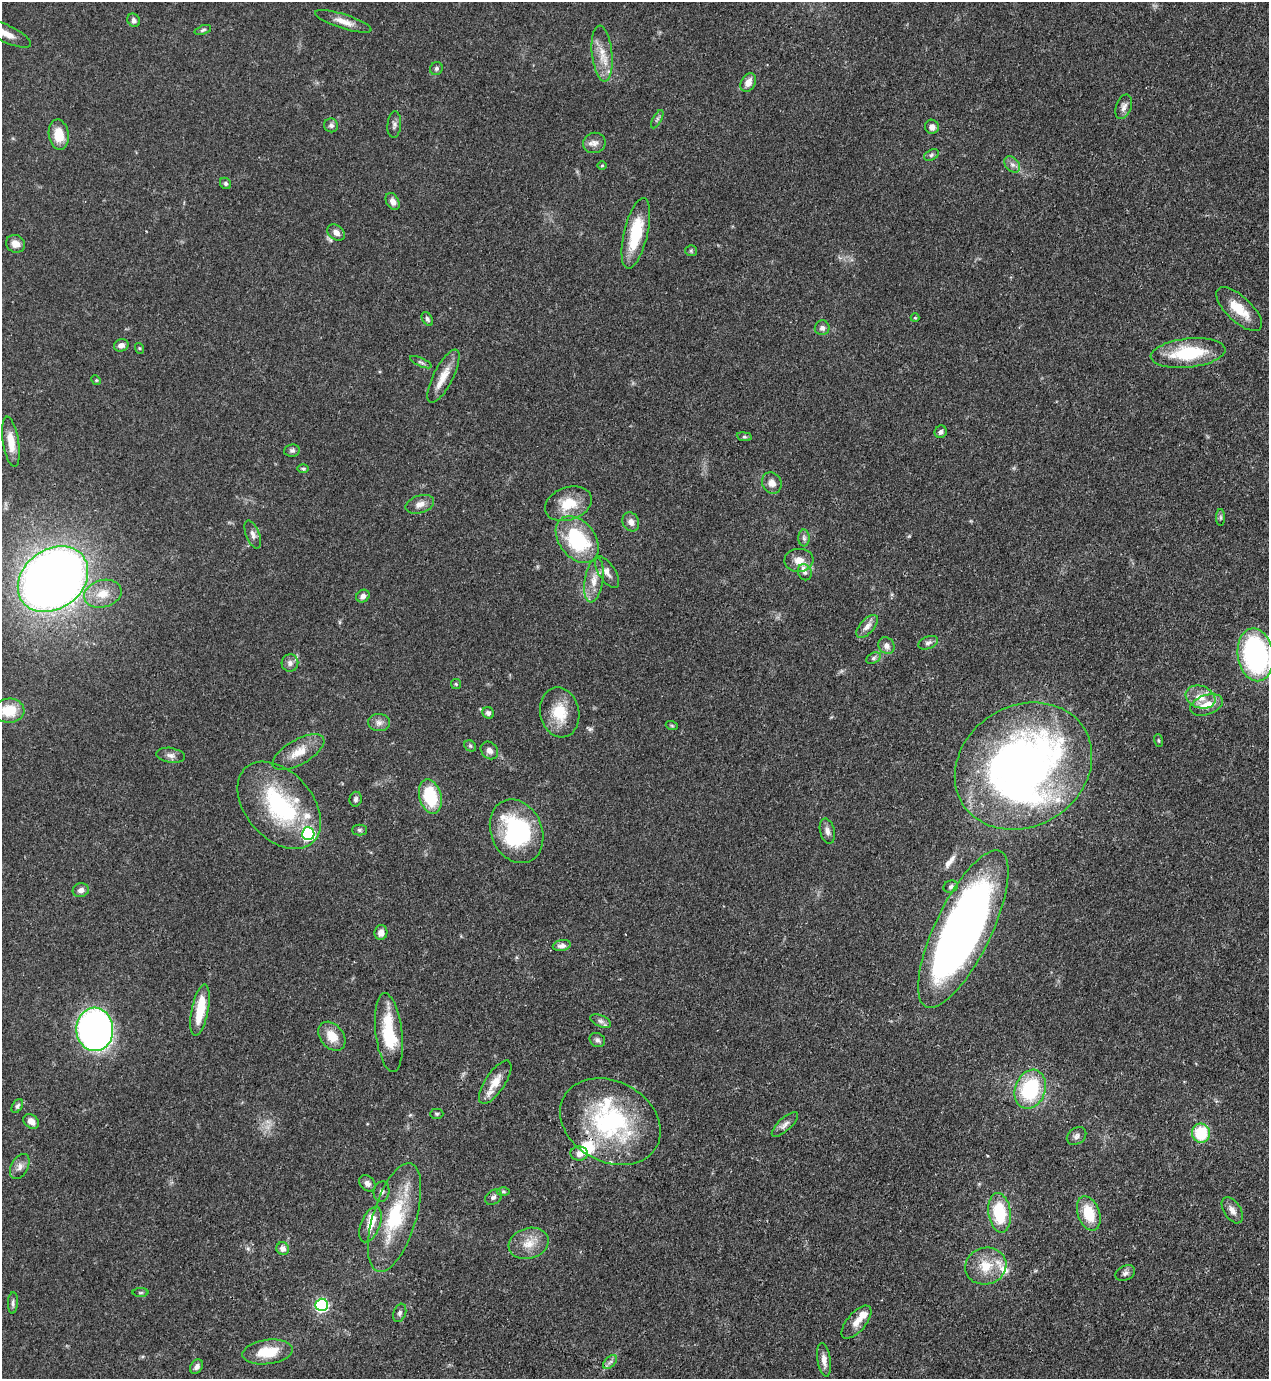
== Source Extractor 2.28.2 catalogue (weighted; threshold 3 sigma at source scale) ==
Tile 6 of 4 x 4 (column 2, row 2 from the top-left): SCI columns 1490-2756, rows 2793-4169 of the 5646 x 5587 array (HDU 1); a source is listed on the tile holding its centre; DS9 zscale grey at full resolution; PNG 1271 x 1381 px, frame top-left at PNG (2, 2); each listed source drawn as its Kron ellipse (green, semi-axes under 4 px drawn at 4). Shown black and unused: <1% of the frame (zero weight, under 3 of 4 exposures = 7% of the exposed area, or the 3 px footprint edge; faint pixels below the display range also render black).
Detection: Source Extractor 2.28.2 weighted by HDU 2 'WHT'; one run over the whole footprint, this tile lists its part. Background 0.071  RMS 0.0036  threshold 0.0161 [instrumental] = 3 sigma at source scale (4.5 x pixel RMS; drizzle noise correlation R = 1.50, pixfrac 1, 0.05/0.05 arcsec/px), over >= 5 px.
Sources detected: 138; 2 inside a brighter object's white glare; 1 long thin detection or spike segment (spike, bleed or trail) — neither listed nor drawn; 11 inside a brighter listed object's ellipse — not listed separately; the other 124 listed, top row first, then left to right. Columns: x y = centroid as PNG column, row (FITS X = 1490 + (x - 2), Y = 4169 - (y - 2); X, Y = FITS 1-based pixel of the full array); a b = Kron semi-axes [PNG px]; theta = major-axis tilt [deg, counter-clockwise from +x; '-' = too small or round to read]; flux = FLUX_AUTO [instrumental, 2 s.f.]
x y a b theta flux
134 20 7 6 - 1.2
343 21 29 7 -18 3.9
203 30 9 4 19 0.72
6 34 27 8 -25 4.4
602 53 28 10 -84 6.3
436 69 7 6 - 0.89
748 82 10 7 61 3
1124 107 13 7 71 1.7
657 119 10 4 61 0.77
331 125 7 7 - 1.1
394 125 13 6 85 1.3
932 127 7 7 - 2
59 135 15 10 -82 6.8
594 143 11 10 - 2.1
931 155 8 5 28 0.83
1012 165 9 6 -47 1.5
602 166 5 3 - 0.39
226 183 6 5 - 0.73
393 201 9 6 -60 2
336 233 10 7 -38 1.9
636 233 36 12 77 16
15 244 10 8 -29 2.7
691 251 5 5 - 0.57
1239 309 29 12 -44 8.3
915 318 4 4 - 0.32
427 319 7 5 -59 0.79
822 328 7 7 - 1.6
121 345 7 6 - 1.6
139 348 5 3 - 0.35
1188 353 37 14 6 21
421 362 11 4 -24 0.88
443 376 29 10 63 5.6
96 380 5 4 - 0.39
941 432 6 6 - 1.2
744 437 7 4 -8 0.61
11 442 25 8 -81 5.2
292 450 8 6 9 0.9
303 469 6 4 -1 0.56
772 483 11 9 -65 2.4
420 504 15 8 18 2.6
568 504 24 16 20 9.2
1221 517 8 4 -90 0.63
631 522 10 8 -65 1.9
253 534 15 6 -69 1.8
804 538 8 6 -89 1
577 540 26 18 -52 29
799 560 14 11 4 3.7
607 572 18 8 -57 2.6
805 572 8 7 - 1.3
53 579 38 29 37 400
594 580 22 9 81 4.7
103 594 19 13 16 6.1
363 596 7 6 - 1.6
867 626 14 7 48 2.4
928 643 10 6 21 1.2
886 646 9 7 -49 1.9
1255 655 26 17 -81 67
873 658 7 5 27 0.9
290 663 8 8 - 1.5
456 684 5 5 - 0.51
1201 697 15 11 -21 4.8
1206 705 17 9 19 5.2
9 711 15 12 2 10
560 712 25 19 -78 11
488 713 6 5 - 0.96
379 723 11 8 -1 1.9
672 726 6 4 -19 0.47
1159 740 6 4 -70 0.49
470 746 6 5 - 0.62
489 750 9 8 - 1.8
298 752 29 12 30 6.5
170 755 14 7 -9 1.8
1023 766 72 60 32 220
430 796 17 11 -75 18
356 799 7 6 - 1
279 805 50 33 -48 42
359 830 7 5 0 0.74
517 831 33 25 -66 40
827 831 13 7 -76 1.8
308 834 6 6 - 49
951 887 7 6 - 0.87
81 890 8 7 - 1.7
963 929 86 28 64 290
381 933 7 6 - 2.4
562 945 9 5 10 1.4
200 1010 26 8 79 10
601 1021 11 5 -25 1.3
95 1029 22 18 -87 160
389 1033 39 13 -83 17
332 1036 16 11 -51 5.6
597 1040 8 6 -32 1.1
495 1082 25 10 56 5.5
1030 1089 20 15 69 28
17 1106 7 5 57 0.85
437 1114 6 5 - 0.58
31 1121 8 6 -39 2.2
610 1122 53 40 -29 51
785 1124 17 6 42 1.9
1201 1133 9 9 - 15
1077 1136 10 8 35 1.4
579 1154 8 7 - 2.1
20 1167 13 8 61 2.2
367 1183 9 7 -45 1.5
503 1191 6 4 0 0.61
382 1192 10 7 79 1.3
493 1197 9 7 39 1.2
1232 1210 14 8 -57 2.4
1000 1213 20 11 -83 17
1089 1213 18 11 -70 11
395 1217 57 21 73 26
370 1225 19 9 67 4.2
529 1243 20 15 16 6.1
283 1248 6 6 - 1.9
986 1266 21 18 17 9.1
1125 1273 10 7 25 1.3
141 1293 8 4 0 0.54
13 1303 10 5 87 1.1
322 1305 6 6 - 59
400 1313 9 6 69 1.1
856 1322 20 9 50 3.9
268 1352 25 12 8 10
824 1360 17 6 -82 2.6
610 1362 8 5 44 1.1
197 1367 8 5 53 1.3
Overlapping masked pixels (flux is a lower limit): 3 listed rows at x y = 560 712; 389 1033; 610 1122
Isophote crosses this tile's border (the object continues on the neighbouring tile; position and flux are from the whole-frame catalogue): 2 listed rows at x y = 6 34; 1255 655